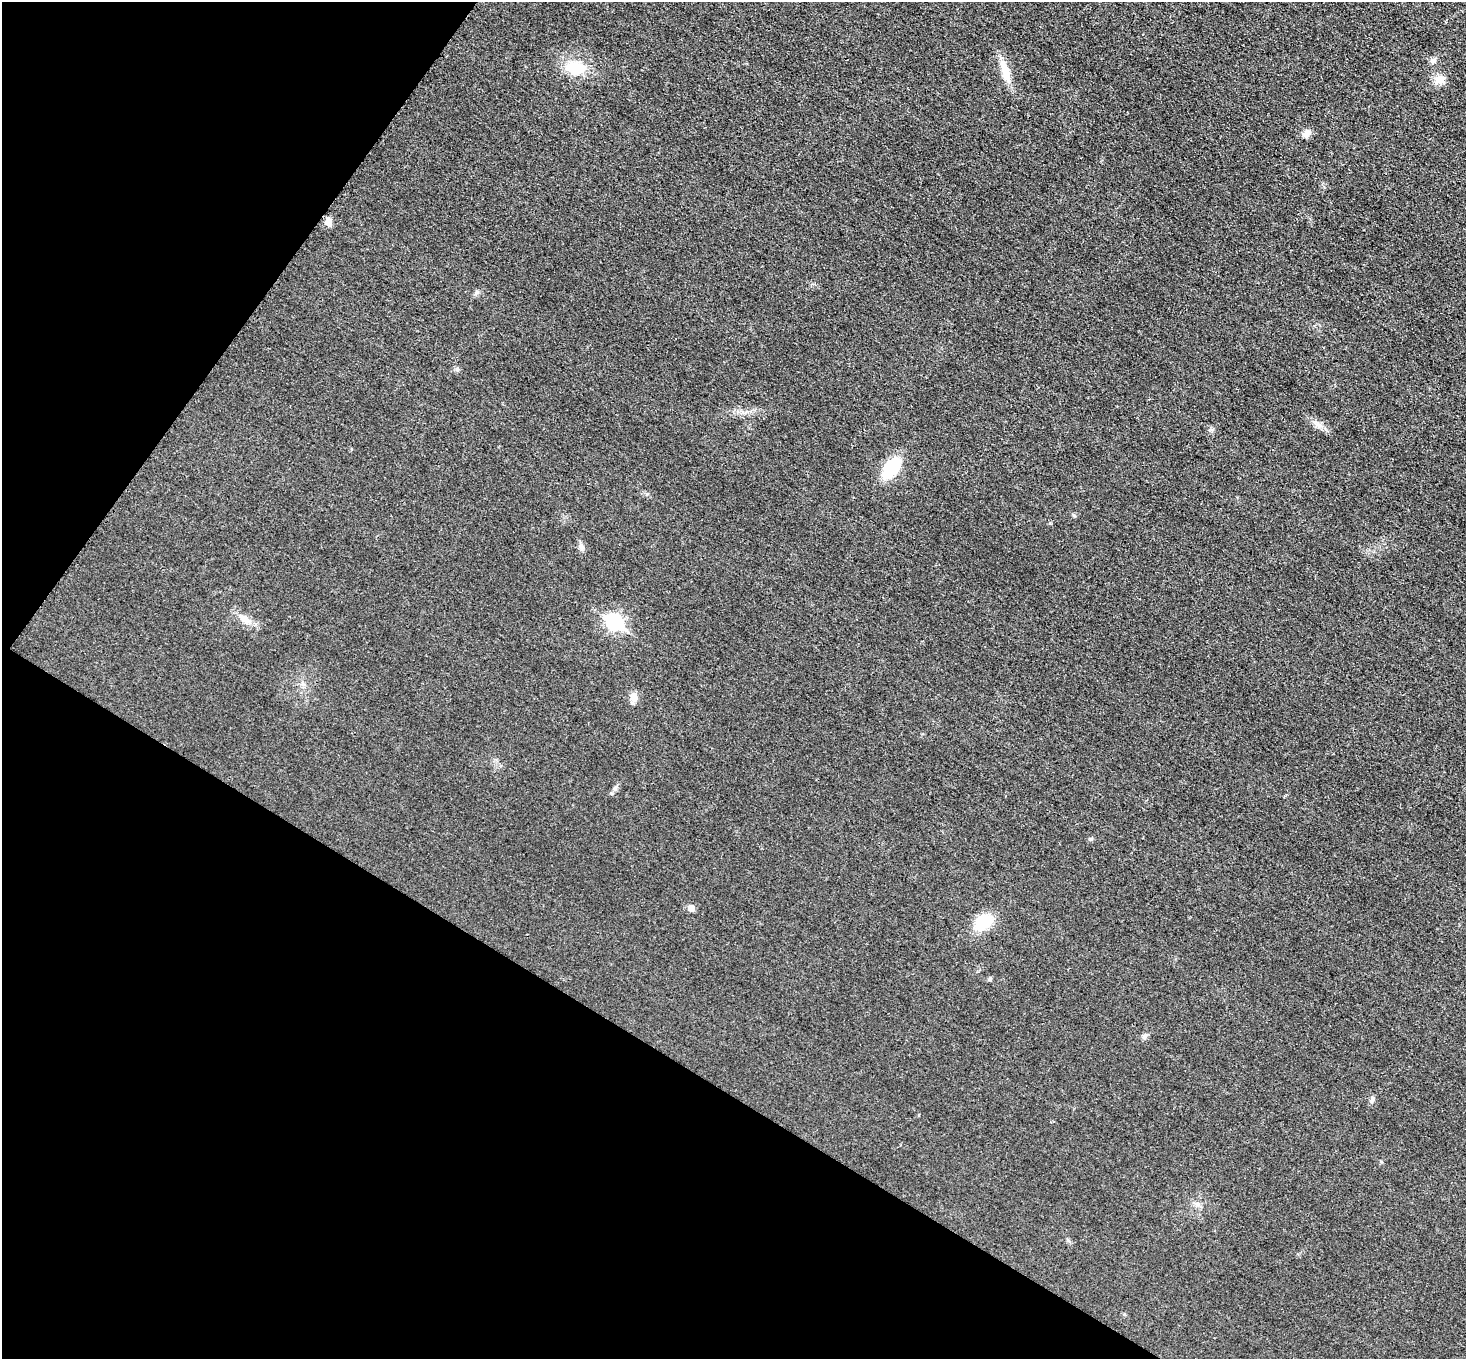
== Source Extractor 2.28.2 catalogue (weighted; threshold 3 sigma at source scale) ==
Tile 9 of 4 x 4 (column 1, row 3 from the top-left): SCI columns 16-1479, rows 1663-3019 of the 5883 x 5891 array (HDU 1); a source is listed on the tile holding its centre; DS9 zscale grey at full resolution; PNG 1468 x 1361 px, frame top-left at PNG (2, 2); no overlay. Shown black and unused: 29% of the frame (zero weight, under 3 of 4 exposures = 1% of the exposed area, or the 3 px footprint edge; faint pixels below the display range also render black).
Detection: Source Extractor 2.28.2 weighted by HDU 2 'WHT'; one run over the whole footprint, this tile lists its part. Background 0.0219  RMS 0.0061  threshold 0.0276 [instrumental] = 3 sigma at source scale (4.5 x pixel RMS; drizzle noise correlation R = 1.50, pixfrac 1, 0.05/0.05 arcsec/px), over >= 5 px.
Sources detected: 20; all 20 listed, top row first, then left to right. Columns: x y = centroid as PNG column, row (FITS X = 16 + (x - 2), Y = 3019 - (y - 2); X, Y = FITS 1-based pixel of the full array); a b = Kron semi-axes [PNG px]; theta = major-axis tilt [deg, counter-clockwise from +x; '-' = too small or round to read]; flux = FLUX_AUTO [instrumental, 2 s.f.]
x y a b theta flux
1433 61 8 7 - 2.3
575 68 22 13 -5 20
1005 70 24 11 -68 9
1440 79 15 11 -38 5.2
1306 134 10 7 50 3.8
328 222 11 7 -79 3
1318 425 10 6 -28 2.7
891 468 19 10 54 33
581 546 7 6 - 1.7
245 619 19 9 -38 6.2
615 622 8 7 - 120
633 697 12 10 -84 4
614 789 8 4 71 1.4
1091 839 5 5 - 0.86
691 908 6 5 - 5.4
983 922 21 14 40 20
989 979 5 5 - 0.84
1145 1037 9 5 53 1.5
1372 1100 8 5 72 1.5
1197 1204 7 4 -19 1.5
Unlisted compact peaks at least as high as the median listed source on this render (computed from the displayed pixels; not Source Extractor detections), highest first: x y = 647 494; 457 369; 1211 430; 1074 515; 477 292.